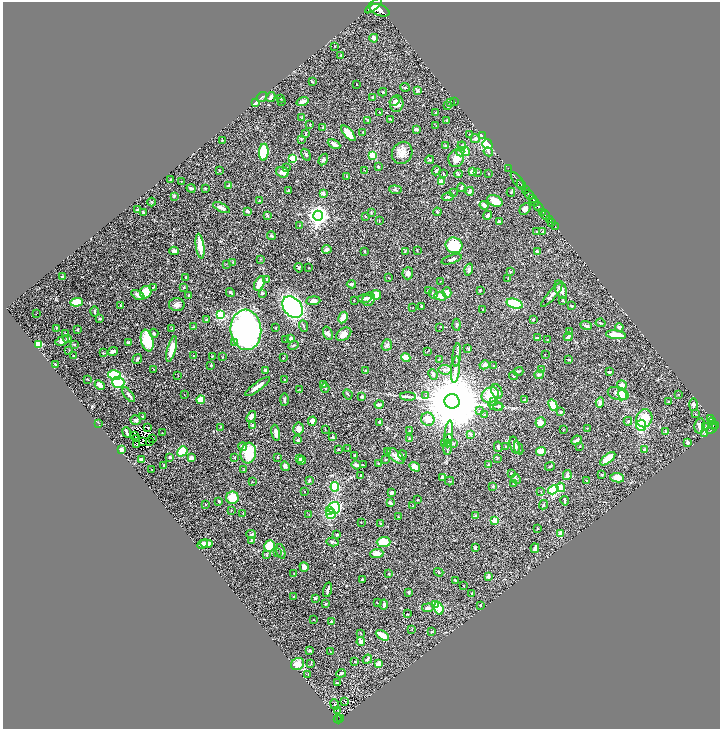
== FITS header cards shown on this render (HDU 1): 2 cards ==
NAXIS1  =                 1435
NAXIS2  =                 1454

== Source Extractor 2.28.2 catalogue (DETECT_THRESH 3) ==
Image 1435 x 1454 px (HDU 1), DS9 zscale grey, zoomed out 1/2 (1 PNG px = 2 x 2 image px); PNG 722 x 731 px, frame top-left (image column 2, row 1454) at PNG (3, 2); each listed source drawn as its Kron ellipse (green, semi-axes under 4 px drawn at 4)
Background 0.567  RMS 0.022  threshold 0.0661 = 3 sigma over >= 5 px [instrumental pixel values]
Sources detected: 498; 37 cannot appear on this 1/2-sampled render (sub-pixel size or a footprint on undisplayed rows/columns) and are neither listed nor drawn; the other 461 listed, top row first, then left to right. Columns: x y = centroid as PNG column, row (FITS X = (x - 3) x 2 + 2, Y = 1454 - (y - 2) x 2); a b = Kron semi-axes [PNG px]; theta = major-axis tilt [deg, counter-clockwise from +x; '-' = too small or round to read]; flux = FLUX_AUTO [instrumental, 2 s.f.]
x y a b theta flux
374 6 10 4 41 2600
379 10 10 5 -20 3300
374 38 4 3 - 11
335 46 2 2 - 1.2
341 55 2 2 - 3.3
312 81 4 2 - 3.1
357 84 2 2 - 1.5
405 87 4 3 - 3.8
418 91 3 3 - 6.8
383 92 4 3 - 3.9
262 97 6 2 40 4.8
271 97 5 3 - 13
373 97 2 2 - 4
280 99 2 2 - 1.9
394 101 5 3 - 11
281 102 2 2 - 1.8
302 102 6 3 18 17
450 102 3 2 - 4
455 102 2 2 - 1.5
255 103 3 3 - 20
397 104 8 7 - 25
448 106 3 3 - 9.6
380 112 2 1 - 1.5
435 113 2 2 - 4.1
302 117 4 2 - 3.8
390 119 3 2 - 2.3
368 120 4 2 - 3.9
447 120 3 2 - 5.5
310 124 3 2 - 4.7
436 125 3 2 - 1.7
323 127 3 2 - 5.8
416 129 4 3 - 9
363 132 3 2 - 1.9
306 133 3 2 - 2.3
348 133 9 4 -48 53
470 135 2 2 - 4
482 136 2 1 - 54
301 139 4 3 - 4.6
475 139 4 4 - 10
222 141 3 2 - 3.2
334 144 7 3 -27 17
487 144 5 4 - 160
446 146 3 3 - 5.6
462 146 4 3 - 5.6
465 151 4 3 - 49
264 152 8 5 88 150
460 152 4 3 - 6.7
488 152 5 3 - 5.1
402 153 11 10 - 37
306 155 6 3 -59 6.7
372 155 4 4 - 65
293 158 3 3 - 140
456 158 9 7 76 45
323 160 6 4 59 7
429 160 4 2 - 4.1
378 167 3 2 - 4
286 168 4 3 - 4
508 168 2 1 - 22
219 170 3 2 - 2
365 170 3 1 - 1.6
436 171 5 3 - 5.9
283 172 6 5 - 23
472 172 4 3 - 9.1
477 172 4 2 - 3.5
444 173 3 2 - 2.7
488 173 2 1 - 2
458 174 4 3 - 5.7
346 176 2 2 - 1.9
170 179 3 3 - 3.1
517 180 9 2 -54 1000
181 181 2 1 - 1.1
441 181 4 3 - 41
521 185 5 2 - 810
228 186 3 2 - 6.4
461 187 4 3 - 5.2
191 188 4 3 - 8.7
205 188 2 2 - 3.4
395 190 6 3 -6 5.5
525 190 4 3 - 110
288 191 3 2 - 4.7
470 191 4 3 - 10
453 192 3 1 - 1.5
511 192 4 3 - 4.7
323 193 2 2 - 34
529 195 5 2 - 440
174 196 3 2 - 4.1
448 197 6 2 9 5.2
532 198 3 1 - 200
260 201 3 2 - 4.5
495 201 8 5 -25 45
152 202 4 3 - 5.2
534 202 4 3 - 480
484 205 4 3 - 12
539 207 6 2 -50 1400
221 208 9 3 -27 22
525 209 6 4 50 17
137 210 3 2 - 10
247 211 4 3 - 7.7
143 212 3 2 - 5.7
371 212 3 2 - 2.2
437 212 4 2 - 4.4
543 212 3 2 - 300
267 215 3 3 - 4.5
487 215 4 3 - 7.7
546 215 5 2 - 620
318 216 5 5 - 2400
365 217 2 2 - 1.5
549 219 2 2 - 130
379 221 3 2 - 1.4
499 222 4 3 - 7.6
552 222 3 2 - 130
299 225 2 2 - 1.4
555 227 3 1 - 40
536 231 3 2 - 2.2
543 232 3 3 - 3.4
271 236 5 3 - 5.7
454 245 8 7 - 180
200 246 12 3 -82 66
327 249 5 4 - 12
417 250 4 2 - 1.5
174 251 4 3 - 13
365 251 2 2 - 3.6
405 251 3 2 - 2
537 251 3 3 - 10
261 259 3 2 - 1.7
452 259 10 3 18 12
233 262 3 2 - 1.5
226 264 3 2 - 1.7
299 268 5 4 - 6.5
309 268 3 1 - 1.6
469 270 6 4 73 12
510 272 3 2 - 4.7
408 273 6 5 - 17
62 277 3 2 - 8.4
185 278 3 2 - 2.5
388 278 3 2 - 2.2
508 278 4 2 - 2.6
267 279 3 2 - 2.7
441 281 4 2 - 2.3
259 283 8 4 64 55
351 284 4 3 - 8.3
153 287 4 2 - 3.3
184 287 2 2 - 3.1
561 289 10 5 -68 25
480 290 2 2 - 4
428 291 3 2 - 2.9
146 292 6 5 - 85
230 292 5 2 - 6.8
262 293 3 2 - 6.7
447 293 5 4 - 27
433 294 5 3 - 6.3
138 295 7 3 -31 17
189 295 3 3 - 6.3
376 295 5 4 - 44
552 295 15 4 49 16
440 296 6 3 -15 30
364 298 7 3 3 14
369 299 7 6 - 19
354 300 3 2 - 1.5
313 301 7 4 5 16
563 301 3 2 - 2.9
77 302 6 4 4 100
515 304 8 4 -18 270
177 305 8 6 -1 19
121 306 4 3 - 4.4
422 306 3 3 - 5.7
572 306 3 3 - 2.6
292 307 12 8 -51 910
412 308 3 2 - 1.5
483 309 2 2 - 1.6
94 312 5 2 - 4.6
36 314 2 1 - 1
220 315 4 4 - 130
343 317 6 4 61 46
100 319 3 2 - 4.5
533 319 2 2 - 4.6
206 320 3 3 - 4.2
601 323 5 3 - 4.7
457 325 6 3 -87 9
303 326 6 2 -70 5.1
586 326 6 2 -20 13
194 327 3 2 - 1.5
440 327 2 2 - 1.6
619 327 4 3 - 15
56 328 2 2 - 3.6
275 328 3 2 - 1.5
172 329 4 2 - 2.1
77 330 4 2 - 3.9
246 330 20 15 -85 1500
570 332 3 2 - 3.6
65 333 2 2 - 2.6
154 333 4 3 - 6.2
328 333 7 4 -66 11
344 334 8 6 38 31
616 335 10 4 -7 93
568 337 4 3 - 16
537 338 4 2 - 11
67 339 4 3 - 6.1
286 339 3 2 - 2.2
291 339 3 3 - 16
147 340 11 6 -78 150
548 340 3 2 - 2.2
62 341 7 4 18 18
234 342 3 3 - 4.2
129 343 4 3 - 7.7
38 344 4 3 - 110
74 345 3 3 - 3
293 345 5 2 - 3.4
387 345 6 5 - 9.2
468 348 4 2 - 3.7
172 349 13 4 74 59
69 350 2 1 - 1.2
113 351 5 2 - 17
427 352 3 2 - 1.8
103 353 3 2 - 2.5
545 354 2 1 - 1.1
457 355 11 3 83 10
73 356 2 2 - 1.7
194 356 3 2 - 2.3
212 356 3 2 - 2.8
223 357 3 1 - 1.4
406 357 5 4 - 50
283 358 2 2 - 3
137 359 5 3 - 7.5
439 359 3 2 - 2
569 359 3 3 - 2.9
55 365 3 2 - 4.3
211 365 3 2 - 5.1
484 365 5 4 - 14
494 365 2 2 - 2
154 369 3 2 - 1.6
455 369 13 4 84 22
265 370 3 2 - 7.2
366 370 3 2 - 2.6
445 370 6 4 -8 14
542 370 2 2 - 2.1
518 371 5 3 - 6
610 372 4 2 - 6.1
433 374 5 3 - 10
115 375 6 5 - 180
539 375 4 3 - 9
178 376 2 2 - 1.7
514 376 4 2 - 2.6
87 379 2 2 - 1.8
285 380 3 3 - 2.9
118 382 6 5 - 210
100 385 5 3 - 22
323 385 4 3 - 9.6
622 385 5 5 - 26
257 387 15 3 36 35
325 388 4 3 - 4.2
300 390 4 2 - 2
497 391 7 5 -67 20
348 394 5 1 - 2.7
618 394 10 6 -16 28
678 394 2 1 - 1.3
129 395 8 3 -52 13
184 395 2 2 - 1.8
426 395 3 3 - 3.3
490 395 9 7 31 83
622 395 5 4 - 66
408 396 8 3 -3 8.5
362 397 3 3 - 7.9
524 399 3 2 - 2.7
201 400 4 3 - 70
284 400 6 3 88 8.7
452 401 7 7 - 55000
493 402 4 4 - 6
600 402 5 4 - 12
668 402 2 2 - 2.3
379 405 4 2 - 11
553 405 6 4 -64 69
693 405 6 4 89 11
496 406 7 3 -12 8.5
498 406 5 3 - 6.2
480 411 4 3 - 8.1
560 412 3 3 - 4.1
485 414 3 2 - 1.7
695 414 2 2 - 1.8
143 416 3 2 - 3.2
251 417 6 4 56 27
644 418 9 8 - 89
428 419 7 6 - 42
711 419 4 2 - 160
136 420 5 5 - 9.6
312 421 4 4 - 26
628 421 4 3 - 4.3
713 421 2 2 - 90
380 422 3 3 - 6.7
540 422 5 5 - 26
99 423 2 2 - 1.5
641 425 5 5 - 280
713 425 4 2 - 230
253 426 3 3 - 8.8
700 426 8 5 80 17
715 426 4 2 - 300
147 427 2 1 - 1.4
221 427 3 2 - 2.6
706 427 2 2 - 1.8
587 428 3 3 - 2.8
712 428 7 3 45 180
298 429 6 5 - 22
325 429 3 2 - 1.6
563 429 2 2 - 1.4
409 431 3 3 - 2.8
127 432 5 2 - 9.4
666 432 4 3 - 9.4
162 433 2 1 - 2.2
276 433 8 3 -80 19
449 434 13 4 84 23
471 434 4 2 - 3.3
705 434 3 2 - 2.9
135 435 3 1 - 0.69
332 437 3 3 - 3.9
448 438 4 3 - 7.6
136 439 2 1 - 1.4
153 439 2 1 - 0.67
409 439 3 3 - 4.3
298 440 2 2 - 11
576 440 6 3 27 10
142 441 2 1 - 1.9
149 442 2 1 - 1.8
453 443 3 2 - 1.8
687 443 3 3 - 13
136 444 4 2 - 6.9
444 444 3 3 - 3
515 445 9 4 -74 20
505 446 2 2 - 2.4
580 446 2 2 - 3.4
243 447 4 4 - 26
448 447 8 3 87 8.6
498 447 5 2 - 8.8
348 448 2 1 - 1.2
519 448 7 3 -67 5.3
339 449 3 3 - 4.2
121 450 4 3 - 15
645 450 3 3 - 7.2
182 451 5 4 - 110
387 451 2 2 - 2.3
541 451 5 4 - 38
248 453 10 7 83 140
355 455 2 2 - 2.6
402 455 5 2 - 3
396 456 10 5 -42 18
170 457 3 3 - 10
277 457 2 2 - 1.8
191 458 4 3 - 19
235 458 3 2 - 2.2
497 458 3 2 - 2.8
299 459 4 3 - 8.1
386 459 3 2 - 2.4
608 459 9 4 38 78
142 460 4 2 - 26
301 461 5 4 - 12
378 464 4 2 - 2.1
488 464 4 2 - 1.9
164 465 3 2 - 2.8
356 465 5 4 - 11
363 465 3 2 - 1.6
285 466 5 3 - 10
550 466 5 2 - 4
415 467 6 3 -35 36
151 469 2 1 - 1.2
244 470 3 3 - 6.8
511 474 3 3 - 7.2
361 475 3 2 - 3.2
567 475 5 2 - 18
601 475 3 2 - 2.7
443 477 3 3 - 17
617 478 7 4 -8 44
516 479 5 4 - 6.9
309 481 3 3 - 5.1
449 481 5 2 - 2.5
587 481 3 2 - 1.9
253 482 3 2 - 2.2
513 483 4 2 - 3.3
493 486 3 3 - 4.3
335 487 5 4 - 120
561 487 5 3 - 47
553 490 5 4 - 220
541 491 3 2 - 2
304 492 2 1 - 1.4
392 492 3 3 - 13
232 498 6 6 - 74
418 500 2 2 - 3.4
219 501 3 2 - 5.9
565 501 5 2 - 4.9
390 503 3 3 - 13
205 505 2 1 - 1
543 505 5 2 - 3.4
413 506 3 2 - 1.9
334 508 6 6 - 200
231 510 3 2 - 1.6
330 511 3 2 - 31
243 513 3 2 - 1.4
331 514 5 5 - 88
309 515 2 1 - 1.5
476 516 3 3 - 5.4
398 517 2 2 - 2.9
495 520 3 3 - 28
361 522 2 1 - 1.5
380 523 2 2 - 1.6
537 528 3 2 - 2.2
560 533 4 3 - 29
251 534 5 3 - 6.2
337 535 3 3 - 4.2
251 540 4 2 - 2.9
332 542 6 3 -13 5.8
384 542 7 5 3 78
202 544 6 3 28 20
206 544 6 4 -6 35
270 546 6 5 - 160
475 548 3 3 - 6.1
535 548 5 3 - 11
281 551 7 3 -73 10
277 553 3 2 - 1.9
377 554 7 4 6 30
266 555 4 2 - 3
304 567 5 4 - 27
439 572 5 2 - 3.1
294 574 2 1 - 1.8
389 574 2 2 - 3.1
488 576 3 2 - 14
362 579 2 2 - 5.5
455 581 3 2 - 5.9
463 586 3 2 - 2.3
328 590 7 2 73 13
408 592 3 2 - 7.9
472 594 4 2 - 2.5
294 596 3 2 - 2.5
315 598 2 2 - 19
377 602 2 2 - 1.7
326 604 3 2 - 4
435 604 4 3 - 79
384 605 5 3 - 8.9
481 605 2 2 - 3.8
428 608 6 4 7 13
439 608 6 4 -72 56
407 614 2 2 - 2.6
314 620 2 1 - 1.1
331 621 2 2 - 13
412 629 4 2 - 2.6
431 632 3 2 - 4.2
361 633 3 2 - 2.5
382 635 7 3 -31 69
361 642 4 3 - 19
309 650 4 3 - 3.2
330 651 3 2 - 2.5
367 659 5 3 - 9.6
355 662 2 2 - 2.9
311 663 4 3 - 3.4
297 664 7 5 31 41
378 664 3 3 - 46
341 673 5 3 - 6.4
308 674 2 2 - 2.3
338 683 3 2 - 2.3
344 701 3 2 - 1.2
335 705 5 3 - 3.5
337 710 2 1 - 4.4
340 718 2 1 - 13
338 719 4 3 - 140
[37 sub-pixel or undisplayed-footprint detections neither listed nor drawn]